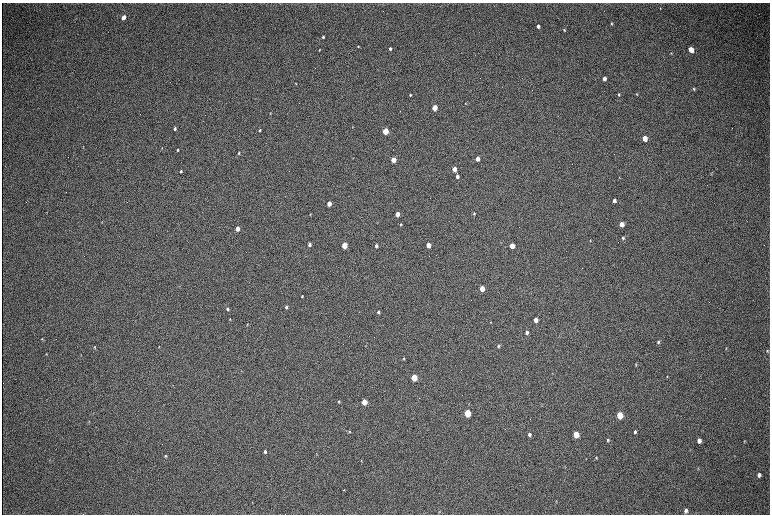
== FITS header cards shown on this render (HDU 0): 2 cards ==
NAXIS1  =                 1536 / length of data axis 1
NAXIS2  =                 1024 / length of data axis 2

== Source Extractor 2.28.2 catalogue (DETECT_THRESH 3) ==
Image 1536 x 1024 px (HDU 0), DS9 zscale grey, zoomed out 1/2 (1 PNG px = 2 x 2 image px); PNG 772 x 516 px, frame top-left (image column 1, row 1023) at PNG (2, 3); no overlay
Background 304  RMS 23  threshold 68.3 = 3 sigma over >= 5 px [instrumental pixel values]
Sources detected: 97; all 97 listed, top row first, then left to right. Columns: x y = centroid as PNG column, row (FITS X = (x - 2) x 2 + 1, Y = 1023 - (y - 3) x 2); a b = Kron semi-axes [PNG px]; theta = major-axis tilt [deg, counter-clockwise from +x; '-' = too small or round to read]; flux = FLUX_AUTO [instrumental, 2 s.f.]
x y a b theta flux
660 8 3 2 - 2500
123 17 4 3 - 47000
611 23 3 2 - 4200
538 26 3 3 - 17000
564 30 3 2 - 4600
323 37 3 2 - 5600
358 46 2 2 - 3900
390 49 3 3 - 13000
319 50 3 2 - 3400
691 50 4 3 - 73000
671 53 4 2 - 3100
604 79 3 3 - 21000
296 83 2 2 - 2700
694 89 4 3 - 4900
637 94 3 3 - 4000
410 95 3 2 - 5200
619 95 3 2 - 5800
465 103 3 2 - 3000
434 108 3 3 - 150000
270 113 3 2 - 2800
352 127 3 2 - 2000
175 129 4 3 - 9200
260 130 3 2 - 7000
385 131 3 3 - 230000
644 138 4 3 - 93000
83 147 4 2 - 2400
162 148 3 2 - 2400
177 150 4 3 - 5400
239 153 4 3 - 5200
477 159 3 3 - 39000
393 160 3 3 - 130000
454 169 3 3 - 72000
181 171 3 3 - 6700
457 176 3 3 - 20000
619 177 3 2 - 1800
614 201 3 3 - 24000
329 204 3 3 - 75000
47 212 3 2 - 2100
310 214 3 2 - 2700
397 214 3 3 - 68000
474 214 3 3 - 4400
102 222 4 2 - 2500
401 224 3 3 - 5400
621 224 4 3 - 73000
237 229 3 3 - 63000
623 238 4 3 - 7700
590 240 3 2 - 2400
309 244 3 2 - 14000
344 245 4 3 - 200000
428 245 3 3 - 76000
376 246 3 3 - 16000
512 246 4 3 - 93000
482 288 4 3 - 91000
302 296 3 3 - 5000
286 307 3 2 - 9100
228 309 4 3 - 12000
378 312 3 3 - 10000
230 319 3 2 - 3500
536 320 4 3 - 44000
490 322 3 3 - 3300
247 324 4 2 - 3300
527 332 3 3 - 17000
42 339 4 2 - 2900
658 342 4 3 - 8300
498 346 3 2 - 8500
94 347 4 3 - 4400
159 347 3 3 - 2900
726 348 4 2 - 3400
767 351 4 3 - 4200
46 354 4 3 - 2700
404 358 3 2 - 3800
636 364 5 2 - 3200
667 376 3 2 - 2500
414 377 4 3 - 230000
339 402 4 3 - 5300
364 402 4 3 - 150000
467 413 4 3 - 340000
619 415 4 3 - 230000
89 421 3 2 - 2300
349 432 4 3 - 4300
635 432 4 3 - 10000
529 434 4 3 - 14000
576 434 4 3 - 170000
608 440 3 3 - 6200
699 440 4 3 - 32000
744 441 4 3 - 3200
265 451 3 3 - 11000
316 453 3 2 - 1600
166 456 4 3 - 5200
596 457 3 3 - 4200
361 461 3 3 - 2400
698 468 3 2 - 2600
759 475 4 3 - 16000
344 490 3 3 - 2900
556 501 3 2 - 2300
439 511 3 2 - 2800
686 511 5 4 - 15000